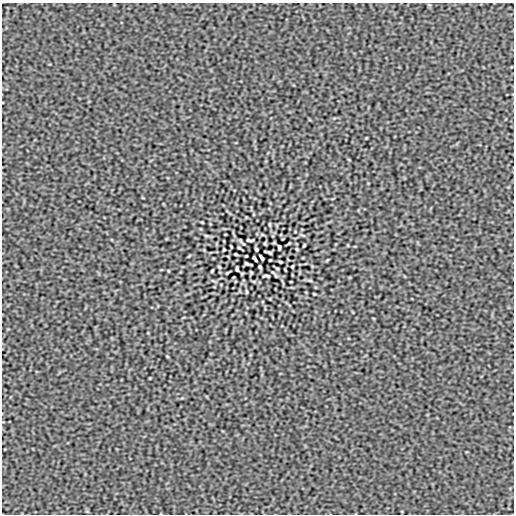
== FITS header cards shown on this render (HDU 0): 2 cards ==
NAXIS1  =                  512
NAXIS2  =                  512

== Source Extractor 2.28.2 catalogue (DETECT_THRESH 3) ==
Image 512 x 512 px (HDU 0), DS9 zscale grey, 1 PNG px = 1 image px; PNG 516 x 516 px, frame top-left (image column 1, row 512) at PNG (2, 3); no overlay
Background 1.27e-09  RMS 1.1e-06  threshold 3.23e-06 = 3 sigma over >= 5 px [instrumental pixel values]
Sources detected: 30; all 30 listed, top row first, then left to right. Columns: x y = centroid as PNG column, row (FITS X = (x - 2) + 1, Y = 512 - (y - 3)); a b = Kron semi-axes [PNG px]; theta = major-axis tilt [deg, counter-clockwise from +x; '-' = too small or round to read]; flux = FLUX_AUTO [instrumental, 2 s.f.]
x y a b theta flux
349 160 4 2 - 5.2e-05
202 222 3 2 - 5.3e-05
270 224 6 3 -81 6.9e-05
250 240 7 2 -4 1.1e-04
289 243 3 2 - 5.5e-05
304 245 3 2 - 7.4e-05
279 247 5 3 - 1.1e-04
239 248 4 2 - 6.1e-05
256 249 4 3 - 9.2e-05
297 249 3 2 - 6.5e-05
224 250 3 2 - 6.4e-05
269 252 7 2 -17 8.9e-05
236 254 3 2 - 7.7e-05
261 257 6 3 -58 1.2e-04
255 259 6 3 -58 1.2e-04
270 260 3 2 - 5.4e-05
280 262 3 2 - 7.7e-05
247 264 7 2 -17 8.9e-05
292 266 3 2 - 6.4e-05
219 267 3 2 - 6.5e-05
260 267 4 3 - 9.2e-05
277 268 4 2 - 6.1e-05
237 269 5 3 - 1.1e-04
212 271 3 2 - 7.4e-05
273 272 11 2 -35 1.0e-04
266 276 7 2 -4 1.1e-04
310 280 6 4 -19 8.3e-05
246 292 6 3 -81 6.9e-05
314 294 3 2 - 5.3e-05
167 356 4 2 - 5.2e-05